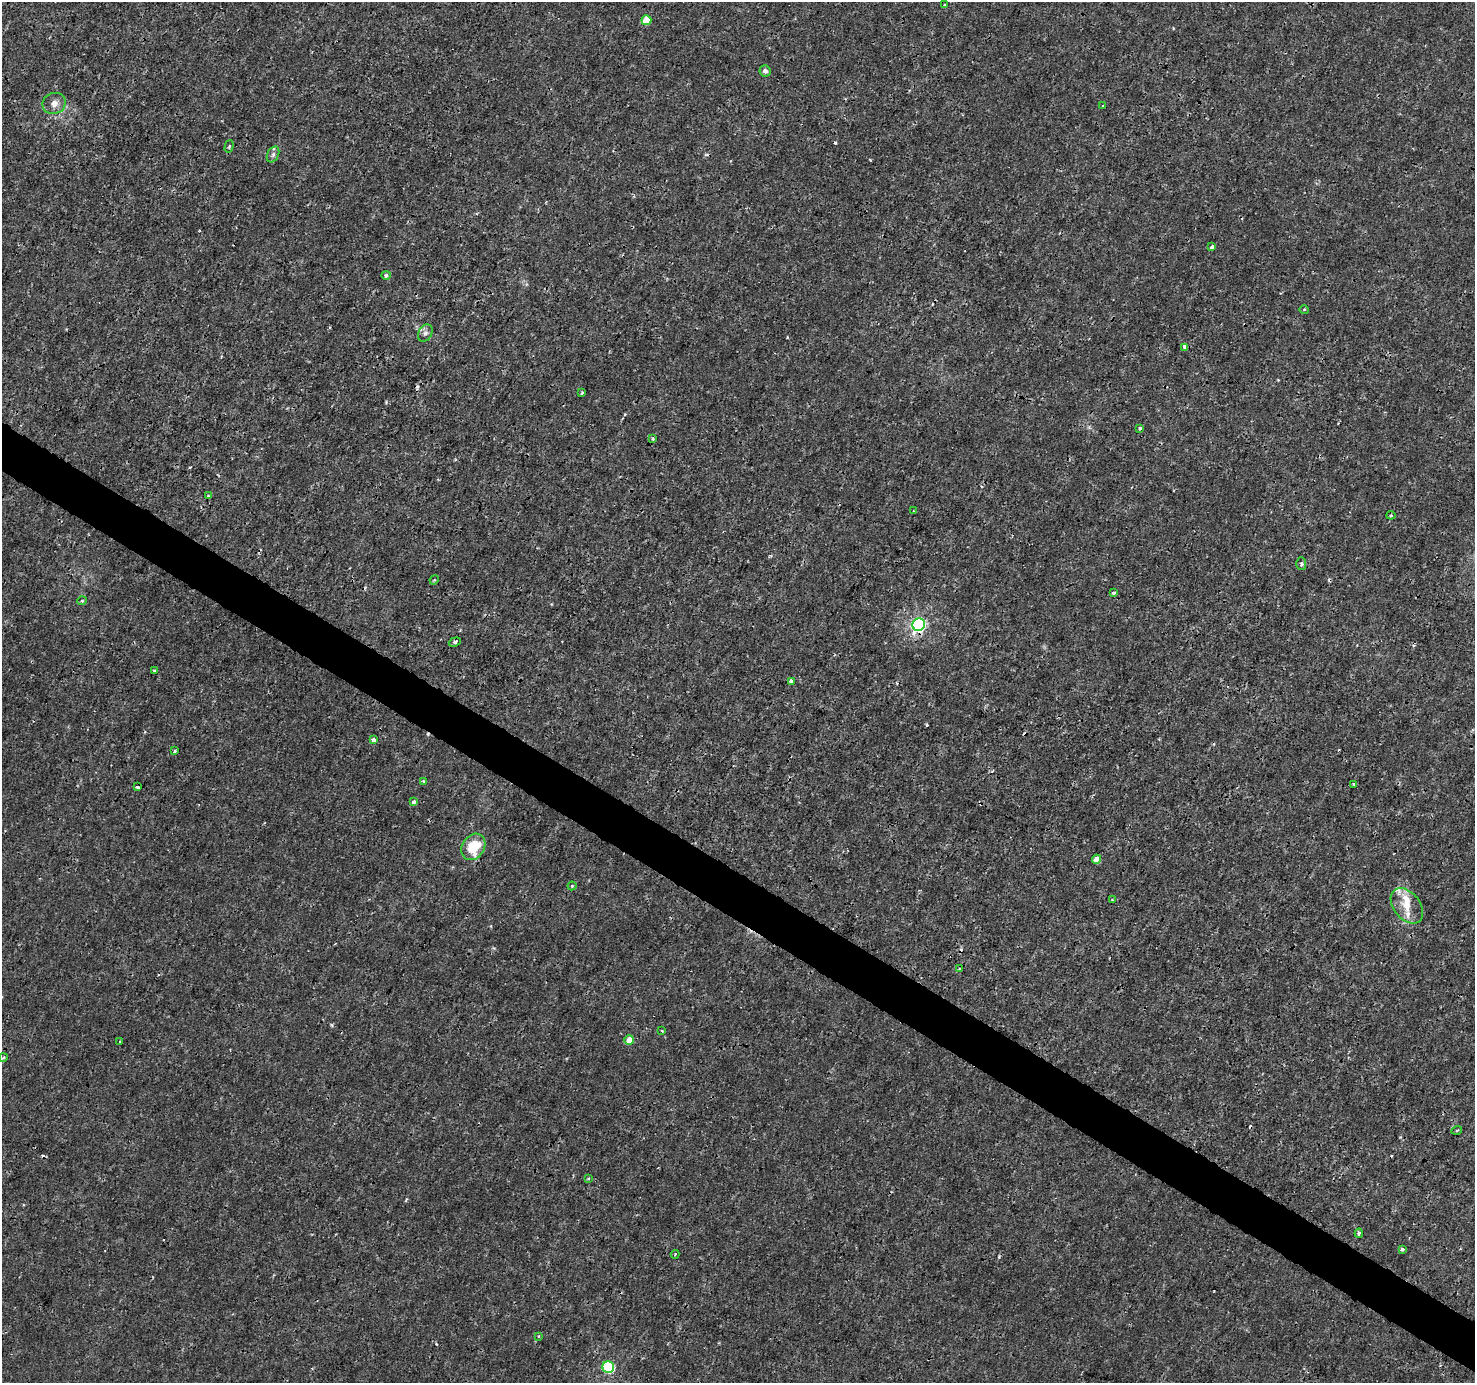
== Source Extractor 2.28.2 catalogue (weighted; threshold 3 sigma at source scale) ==
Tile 6 of 4 x 4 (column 2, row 2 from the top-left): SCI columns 1475-2947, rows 2950-4330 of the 5901 x 5965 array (HDU 1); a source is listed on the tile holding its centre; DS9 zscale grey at full resolution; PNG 1477 x 1385 px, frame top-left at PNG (2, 2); each listed source drawn as its Kron ellipse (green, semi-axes under 4 px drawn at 4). Shown black and unused: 4% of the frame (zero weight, under 3 of 4 exposures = <1% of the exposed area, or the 3 px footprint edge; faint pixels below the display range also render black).
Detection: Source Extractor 2.28.2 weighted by HDU 2 'WHT'; one run over the whole footprint, this tile lists its part. Background 1.47e-04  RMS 7.6e-04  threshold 0.00342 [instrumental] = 3 sigma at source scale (4.5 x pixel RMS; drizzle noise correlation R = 1.50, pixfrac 1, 0.0396/0.0396 arcsec/px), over >= 5 px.
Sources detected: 59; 8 cosmic-ray / hot-pixel residue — neither listed nor drawn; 2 inside a brighter listed object's ellipse — not listed separately; the other 49 listed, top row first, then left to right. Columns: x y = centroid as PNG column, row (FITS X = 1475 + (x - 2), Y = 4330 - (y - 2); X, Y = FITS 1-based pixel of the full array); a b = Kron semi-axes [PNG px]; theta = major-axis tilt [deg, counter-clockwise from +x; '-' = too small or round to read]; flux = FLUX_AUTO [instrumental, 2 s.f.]
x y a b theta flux
944 5 3 2 - 0.072
646 20 5 5 - 1.5
765 71 6 5 - 0.21
54 103 12 10 19 0.52
1103 106 3 3 - 0.36
229 146 6 4 75 0.098
273 154 8 5 64 0.19
1211 247 3 3 - 0.28
386 275 4 4 - 0.2
1304 309 5 3 - 0.084
425 333 9 6 60 0.27
1184 347 3 3 - 0.37
582 393 4 3 - 0.15
1140 428 3 3 - 0.2
652 438 4 3 - 0.14
208 496 3 3 - 0.087
914 511 4 3 - 0.071
1391 515 4 4 - 0.087
1301 564 6 5 - 0.21
434 580 5 4 - 0.087
1114 593 4 3 - 0.15
82 601 5 4 - 0.11
919 625 6 6 - 15
455 642 6 4 18 0.15
154 671 3 3 - 0.12
791 681 4 4 - 0.34
373 740 4 3 - 1
174 751 3 3 - 0.2
423 781 4 4 - 0.12
1354 784 3 2 - 0.067
137 787 3 3 - 0.22
414 802 4 4 - 0.18
473 847 14 11 56 2.3
1097 859 4 4 - 0.8
572 886 4 4 - 0.076
1112 900 4 3 - 0.09
1407 906 20 13 -52 1.3
959 968 2 2 - 0.071
662 1031 3 3 - 0.07
629 1040 5 4 - 0.86
120 1041 3 2 - 0.081
3 1058 4 3 - 0.071
1457 1130 5 3 - 0.086
588 1179 4 3 - 0.074
1359 1233 4 3 - 0.16
1402 1249 3 3 - 0.24
675 1254 4 3 - 0.063
538 1336 4 3 - 0.078
608 1367 6 6 - 7
Overlapping masked pixels (flux is a lower limit): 4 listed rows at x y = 646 20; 1211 247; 919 625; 791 681